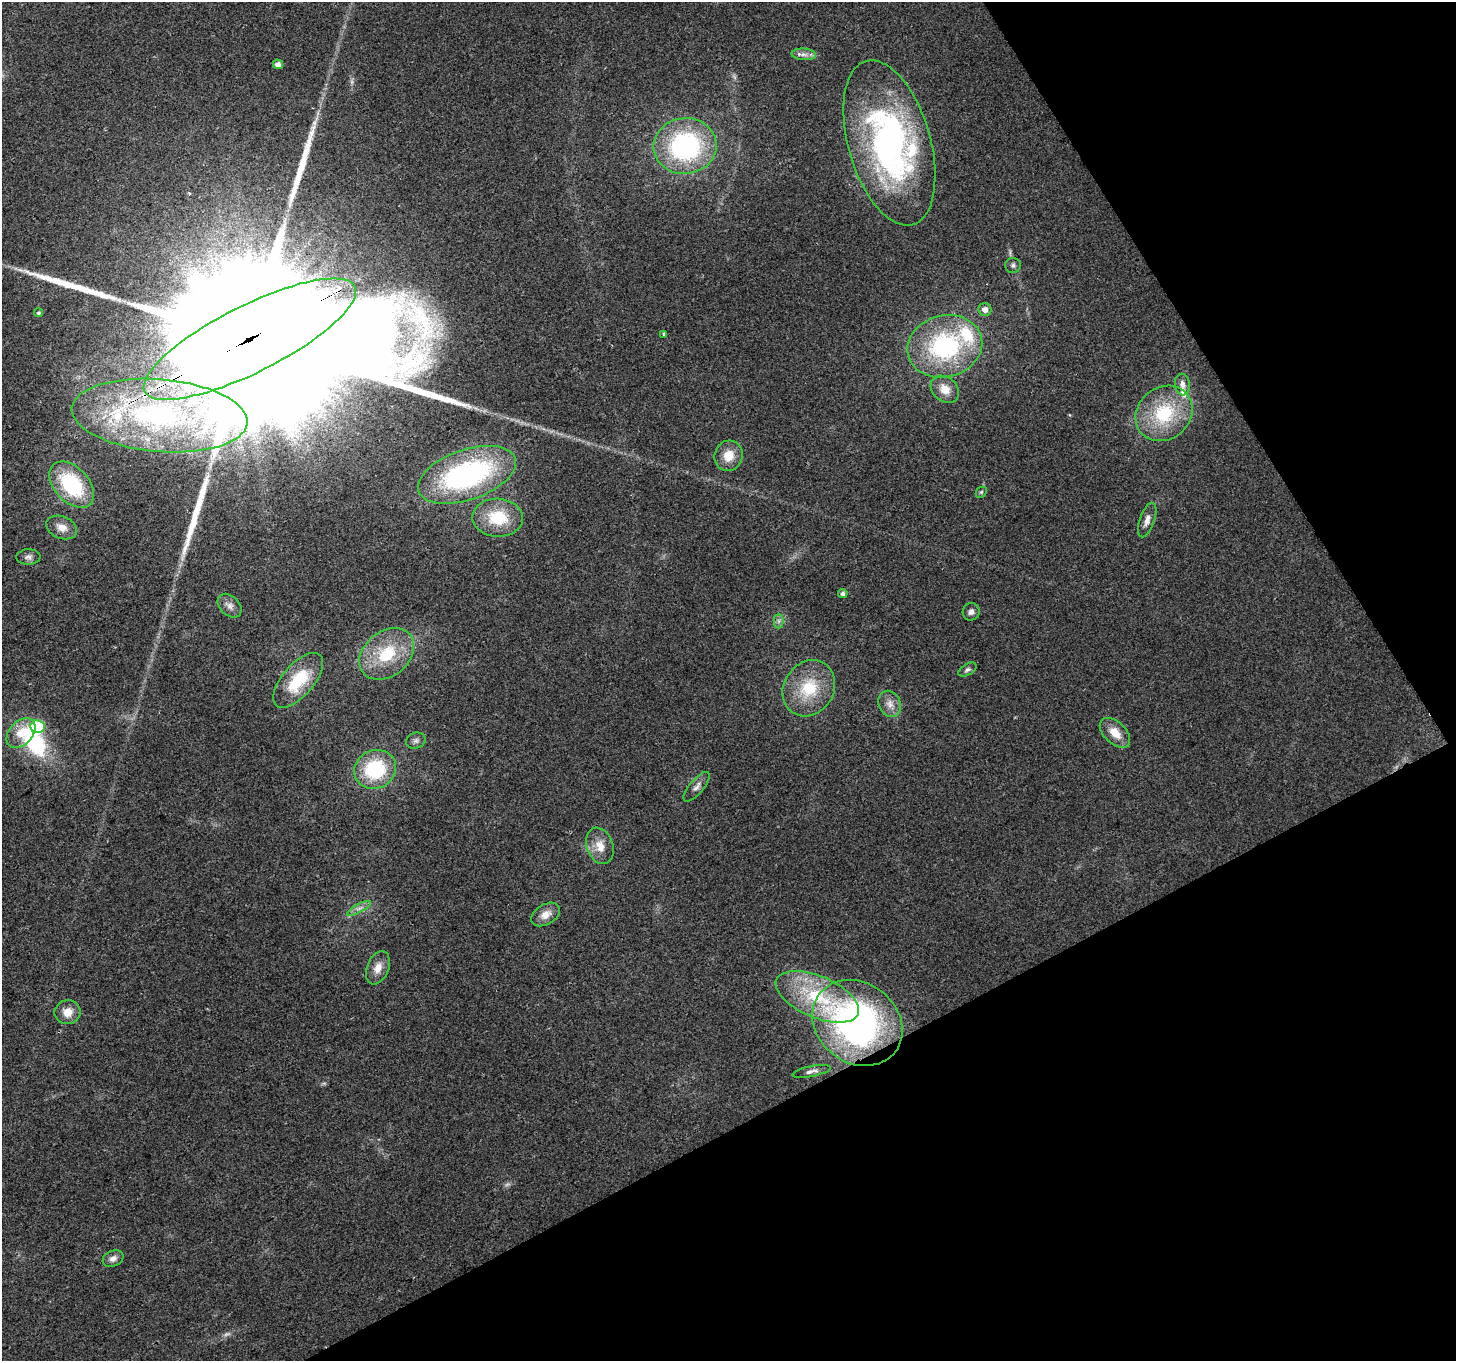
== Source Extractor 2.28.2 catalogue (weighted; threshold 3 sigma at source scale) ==
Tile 12 of 4 x 4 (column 4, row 3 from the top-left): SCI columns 4364-5817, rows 1468-2826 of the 5820 x 5713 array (HDU 1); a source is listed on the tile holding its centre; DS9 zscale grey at full resolution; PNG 1458 x 1363 px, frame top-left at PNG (2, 2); each listed source drawn as its Kron ellipse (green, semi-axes under 4 px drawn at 4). Shown black and unused: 27% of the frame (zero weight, under 2 of 3 exposures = <1% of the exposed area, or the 3 px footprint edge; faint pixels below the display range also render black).
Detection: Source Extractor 2.28.2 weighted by HDU 2 'WHT'; one run over the whole footprint, this tile lists its part. Background 0.0337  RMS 0.0077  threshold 0.0345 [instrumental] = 3 sigma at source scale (4.5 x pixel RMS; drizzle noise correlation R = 1.50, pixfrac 1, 0.0396/0.0396 arcsec/px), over >= 5 px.
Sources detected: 55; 2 too faint to see at this stretch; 1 inside a brighter object's white glare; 3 long thin detections or spike segments (spike, bleed or trail) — neither listed nor drawn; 3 inside a brighter listed object's ellipse — not listed separately; the other 46 listed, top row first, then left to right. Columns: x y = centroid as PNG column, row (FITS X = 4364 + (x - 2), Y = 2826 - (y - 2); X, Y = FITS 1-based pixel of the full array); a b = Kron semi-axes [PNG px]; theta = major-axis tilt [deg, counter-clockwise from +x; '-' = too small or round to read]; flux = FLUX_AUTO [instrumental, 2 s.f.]
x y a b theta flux
804 54 12 6 -4 3.8
278 64 5 5 - 5
889 143 85 41 -74 250
685 146 31 28 6 120
1013 265 7 7 - 2.2
985 310 6 6 - 5.1
39 313 4 4 - 1.3
664 334 4 3 - 3
250 339 117 33 27 150000
945 346 38 31 14 110
1182 385 11 7 -84 4.7
945 389 15 12 -40 10
1164 413 30 26 39 51
160 416 88 36 -5 210
729 456 15 14 - 13
467 475 51 25 19 160
72 485 27 17 -47 66
981 492 6 5 - 1.2
498 518 25 19 -2 34
1147 520 18 7 71 5.6
62 527 16 11 -21 7.9
28 557 12 8 2 3.3
843 593 5 4 - 2.4
229 606 14 9 -44 4.8
971 612 9 8 - 3.6
779 621 7 5 90 1.9
387 654 30 22 39 40
967 670 10 5 32 2
298 680 33 15 49 36
809 688 29 25 57 36
890 704 13 10 -66 6.5
37 727 7 6 - 74
21 733 17 11 48 15
1115 733 18 11 -44 12
416 741 10 8 16 2.8
375 769 21 19 26 53
696 787 18 7 50 4.7
600 846 19 13 -70 11
359 908 13 3 28 3
546 914 16 10 31 7.6
378 968 17 11 67 8
817 997 44 21 -23 59
68 1012 13 12 - 9.1
857 1023 48 40 -38 280
811 1071 19 5 11 3.6
113 1258 11 8 24 4.2
Overlapping masked pixels (flux is a lower limit): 2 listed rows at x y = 250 339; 160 416